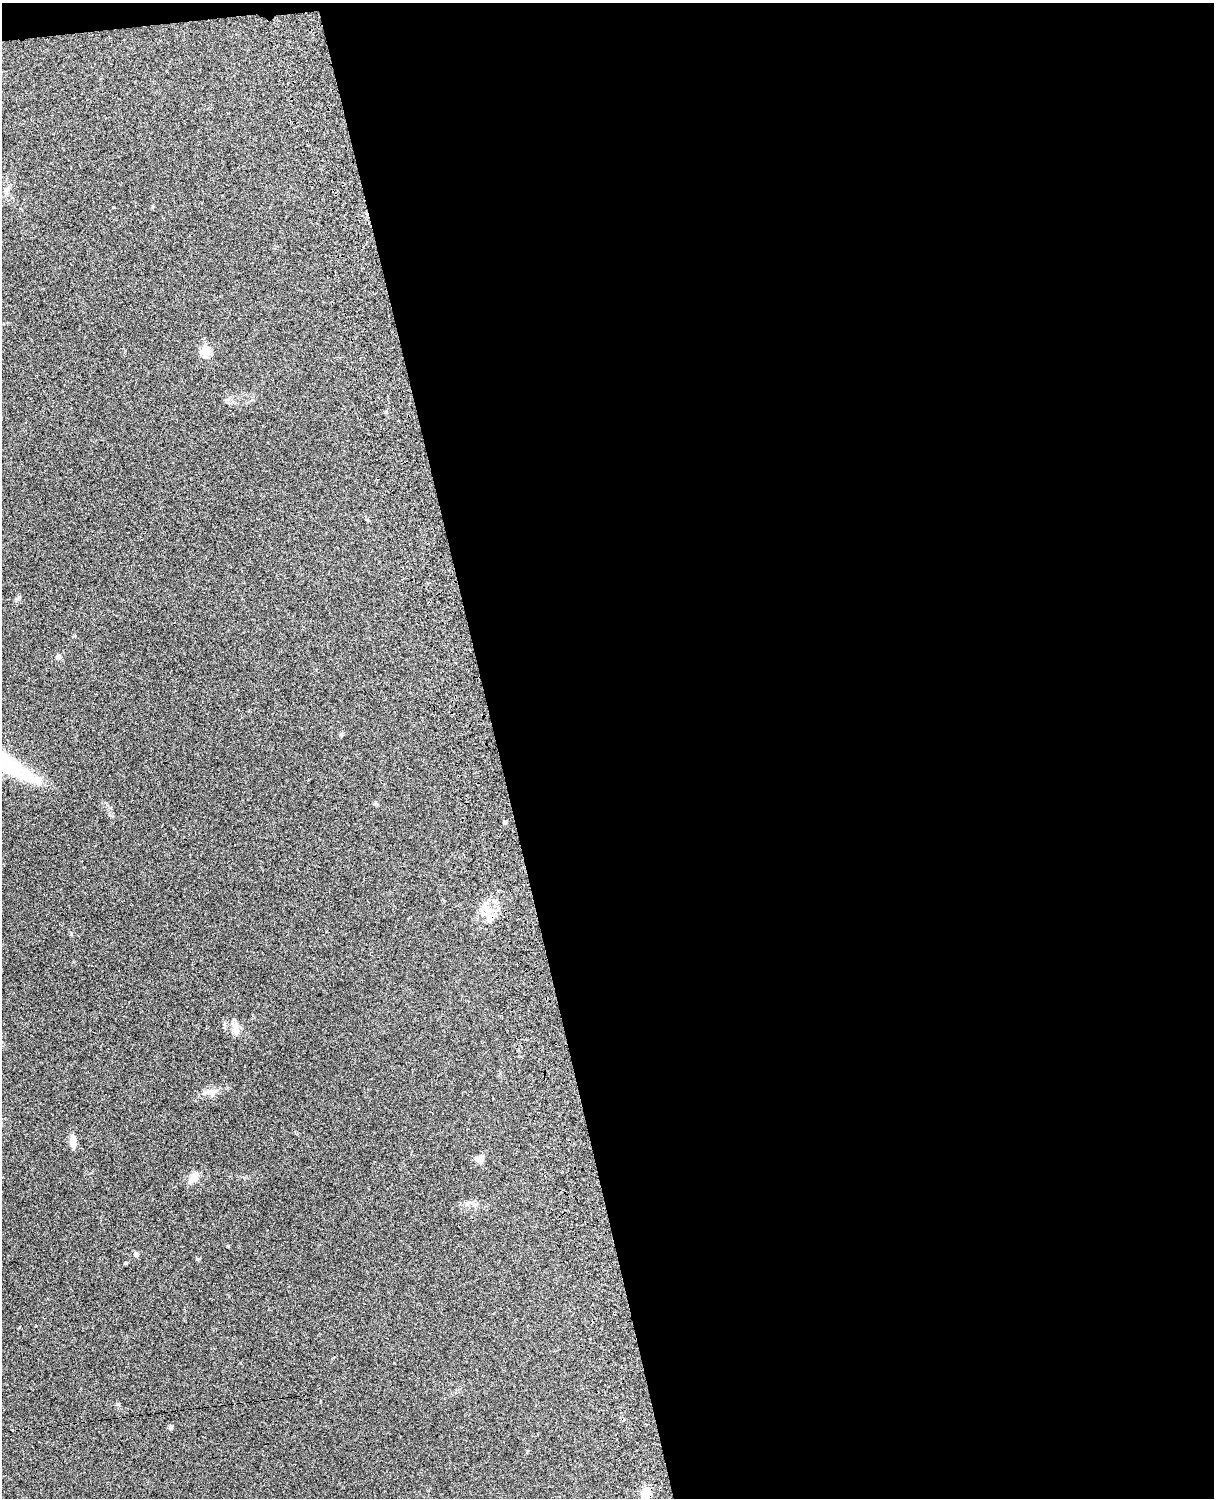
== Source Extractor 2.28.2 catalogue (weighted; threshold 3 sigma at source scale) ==
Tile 4 of 4 x 3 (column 4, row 1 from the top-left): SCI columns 3757-4968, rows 3156-4651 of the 5089 x 4927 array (HDU 1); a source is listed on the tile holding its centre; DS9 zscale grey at full resolution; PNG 1216 x 1500 px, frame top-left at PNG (2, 3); no overlay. Shown black and unused: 60% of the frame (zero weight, under 3 of 4 exposures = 6% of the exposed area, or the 3 px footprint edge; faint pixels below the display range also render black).
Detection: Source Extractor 2.28.2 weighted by HDU 2 'WHT'; one run over the whole footprint, this tile lists its part. Background 0.277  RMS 0.0091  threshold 0.0411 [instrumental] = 3 sigma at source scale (4.5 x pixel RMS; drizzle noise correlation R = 1.50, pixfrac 1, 0.05/0.05 arcsec/px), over >= 5 px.
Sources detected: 14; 1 cosmic-ray / hot-pixel residue — not listed; the other 13 listed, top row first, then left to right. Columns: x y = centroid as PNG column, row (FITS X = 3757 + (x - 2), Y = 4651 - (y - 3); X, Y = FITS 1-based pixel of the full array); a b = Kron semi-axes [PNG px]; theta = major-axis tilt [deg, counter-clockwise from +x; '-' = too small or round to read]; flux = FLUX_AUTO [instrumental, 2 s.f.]
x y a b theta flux
7 189 12 5 46 3
206 351 6 5 - 41
18 598 10 3 40 1.4
58 657 7 6 - 1.9
505 822 5 4 - 1.7
235 1029 16 8 -73 6.9
212 1092 12 9 15 6.3
73 1141 16 7 -87 6.6
479 1159 11 8 -3 4.6
194 1177 15 9 59 7.3
136 1254 6 6 - 2.5
170 1427 7 5 35 1.5
646 1492 10 8 79 14
Unlisted compact peaks at least as high as the median listed source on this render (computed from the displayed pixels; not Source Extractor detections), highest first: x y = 197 1259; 228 1246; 118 1404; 71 934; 113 207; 341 734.